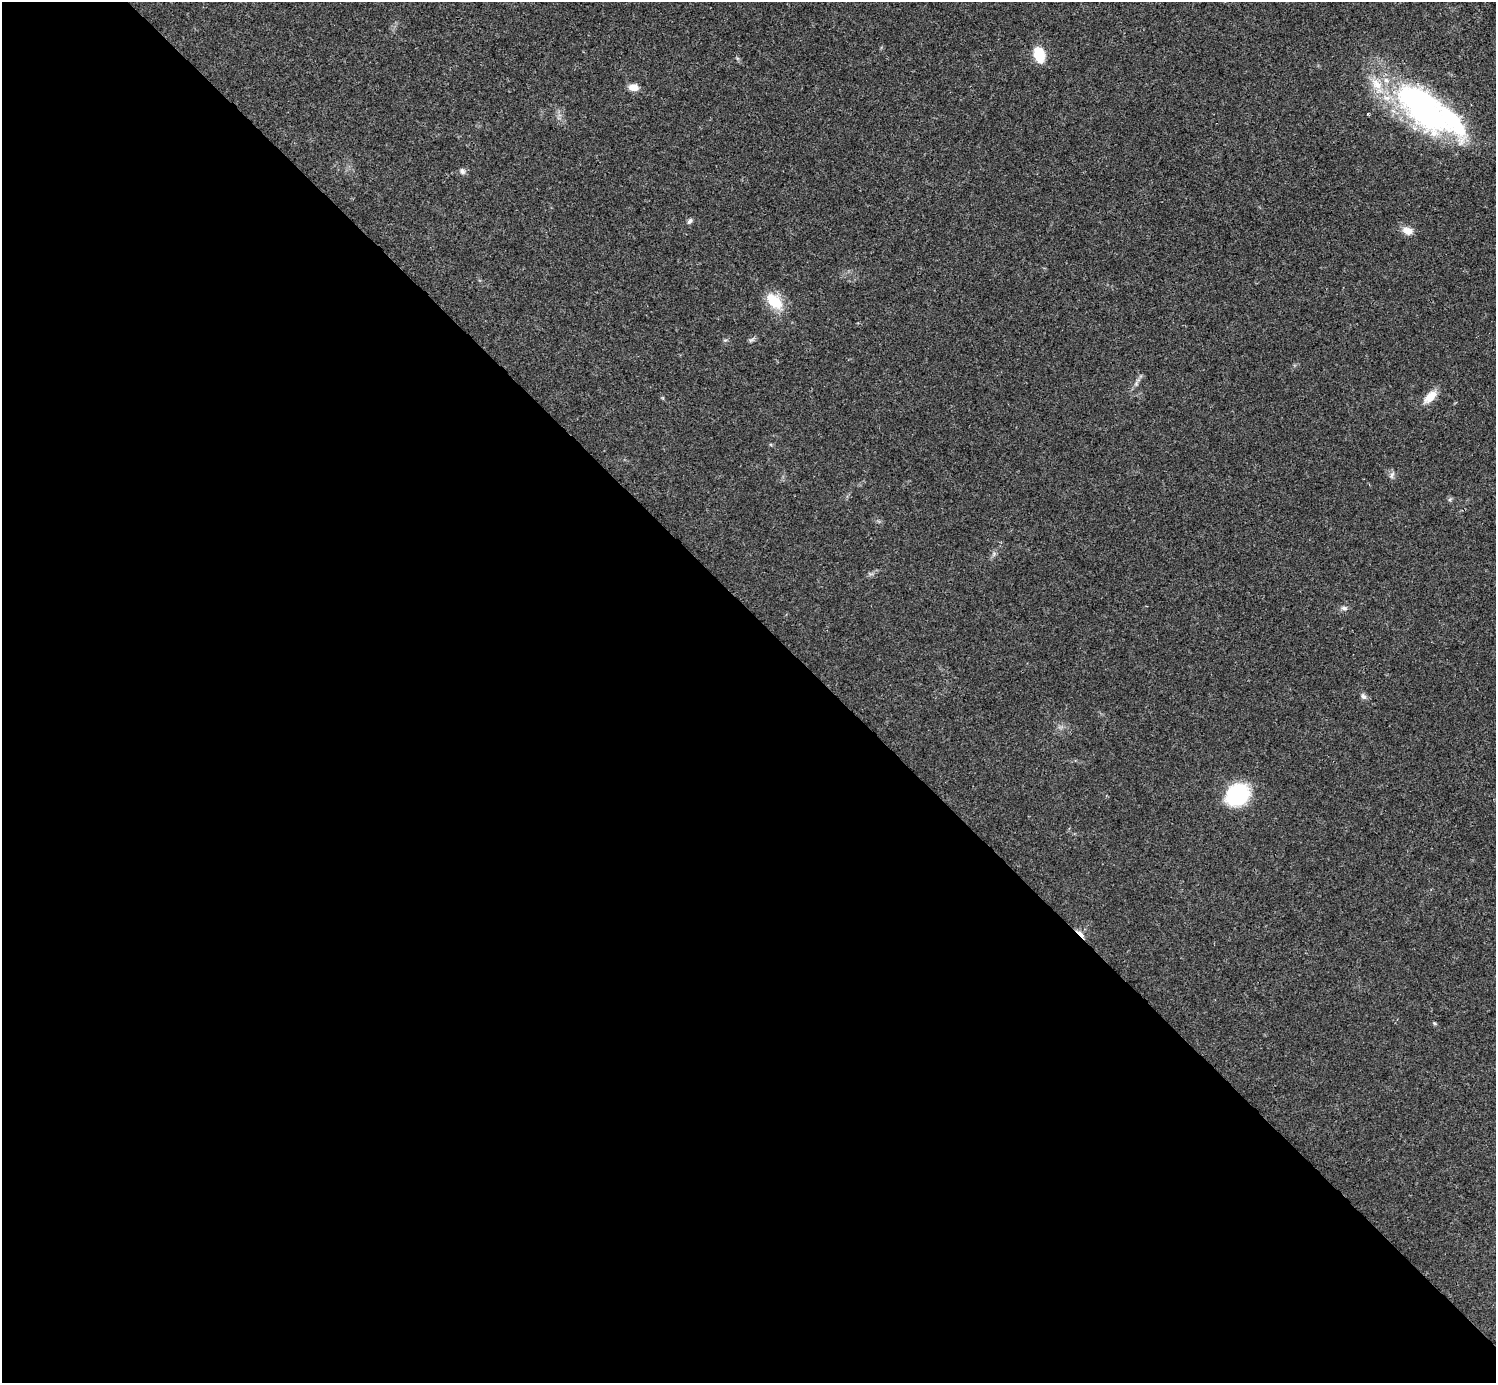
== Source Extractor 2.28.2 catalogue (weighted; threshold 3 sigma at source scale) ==
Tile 9 of 4 x 4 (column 1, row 3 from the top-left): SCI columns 1-1494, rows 1540-2920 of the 5984 x 5984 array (HDU 1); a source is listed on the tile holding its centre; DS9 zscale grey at full resolution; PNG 1498 x 1385 px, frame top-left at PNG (2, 2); no overlay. Shown black and unused: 55% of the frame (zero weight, under 3 of 4 exposures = <1% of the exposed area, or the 3 px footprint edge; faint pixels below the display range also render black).
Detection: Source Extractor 2.28.2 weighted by HDU 2 'WHT'; one run over the whole footprint, this tile lists its part. Background 0.021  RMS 0.0022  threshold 0.00997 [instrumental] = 3 sigma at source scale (4.5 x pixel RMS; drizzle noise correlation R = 1.50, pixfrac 1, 0.05/0.05 arcsec/px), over >= 5 px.
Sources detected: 21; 3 inside a brighter object's white glare — not listed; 2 inside a brighter listed object's ellipse — not listed separately; the other 16 listed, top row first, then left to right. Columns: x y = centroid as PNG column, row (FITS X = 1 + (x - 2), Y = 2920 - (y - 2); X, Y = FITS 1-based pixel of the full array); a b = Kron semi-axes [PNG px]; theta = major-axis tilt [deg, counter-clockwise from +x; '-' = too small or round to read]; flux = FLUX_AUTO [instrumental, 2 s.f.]
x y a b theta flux
1039 55 17 11 -75 5.5
633 87 10 7 -6 2.1
1424 109 89 33 -36 55
462 171 8 7 - 0.74
689 221 8 6 62 0.62
1407 231 15 9 -20 1.9
775 301 26 15 -45 5.7
751 340 9 4 35 0.49
1430 397 20 10 45 3
1392 475 9 6 68 0.67
1450 499 6 4 71 0.34
1344 608 9 7 -8 0.75
1363 696 9 6 -56 0.72
1237 795 18 15 37 24
1080 934 15 4 -43 1
1434 1023 7 4 -31 0.28
Overlapping masked pixels (flux is a lower limit): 1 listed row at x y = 1080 934